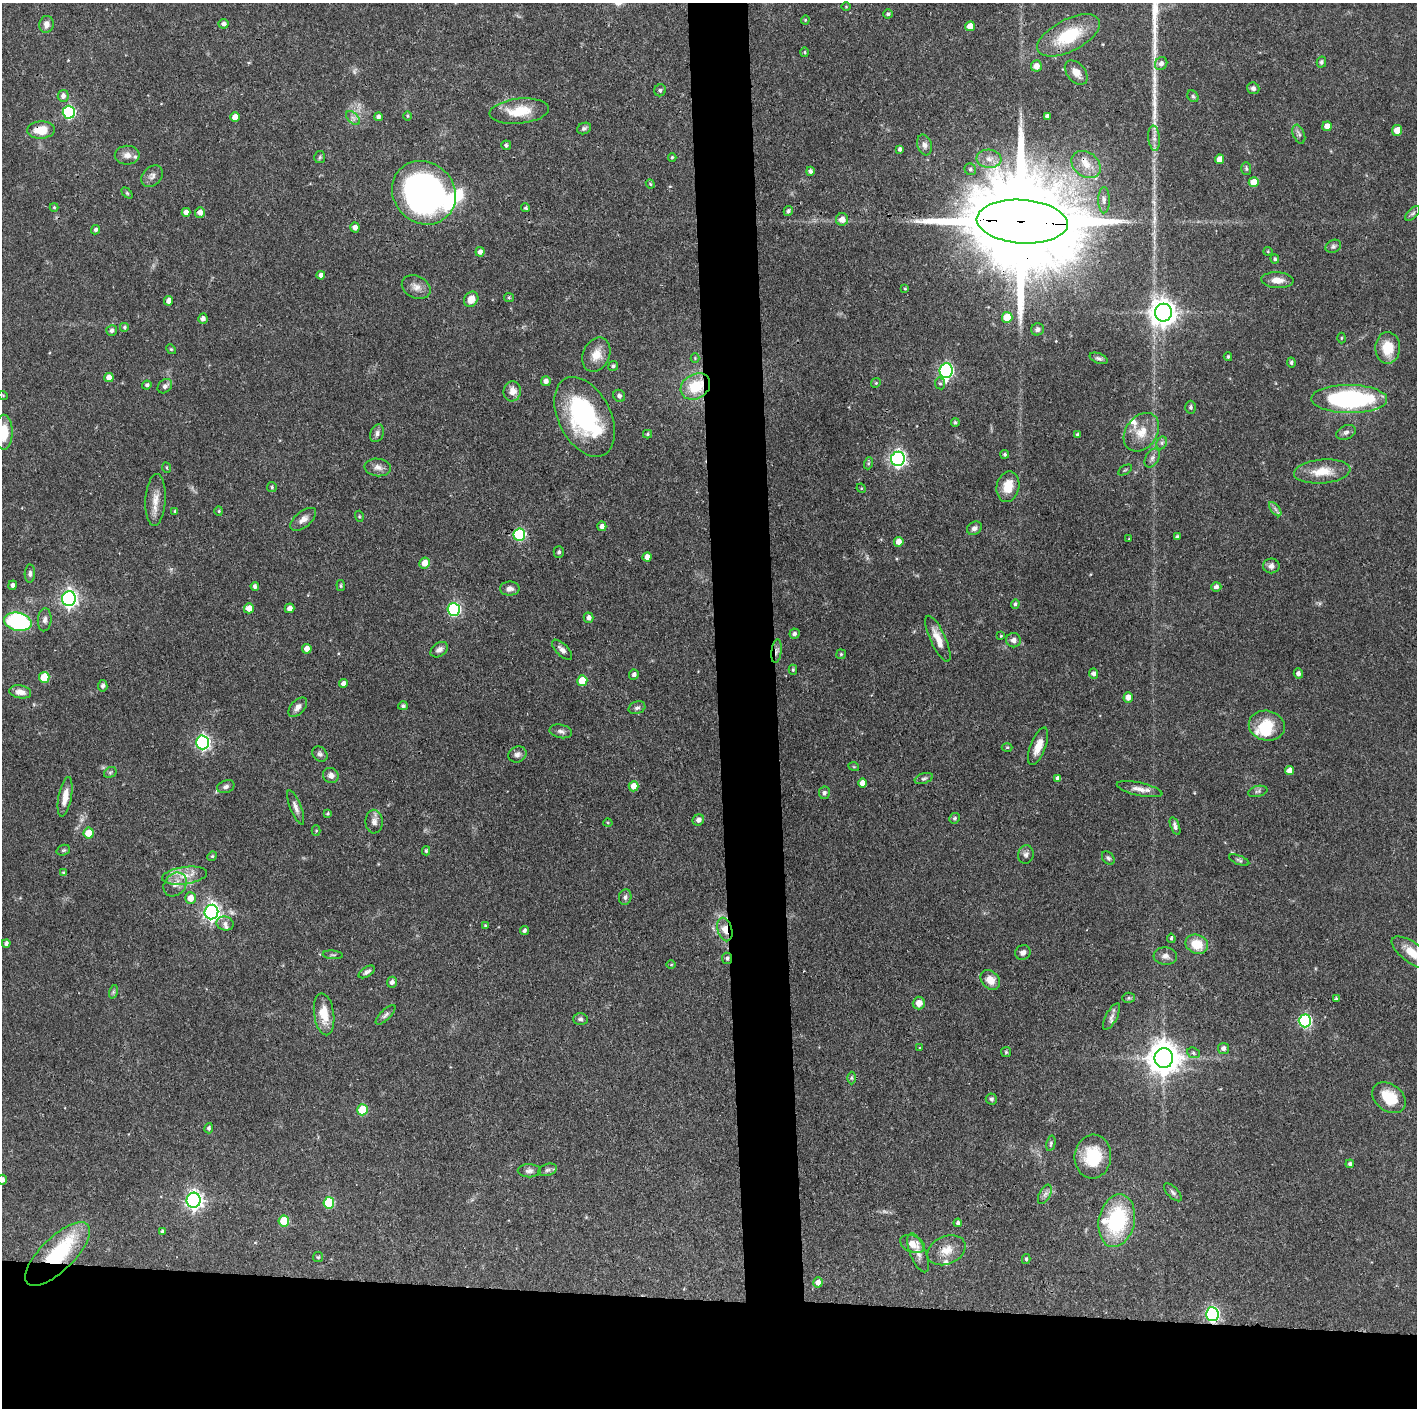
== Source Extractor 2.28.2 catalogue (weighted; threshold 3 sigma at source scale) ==
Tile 8 of 3 x 3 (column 2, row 3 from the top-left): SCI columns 1415-2829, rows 1-1406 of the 4244 x 4221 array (HDU 1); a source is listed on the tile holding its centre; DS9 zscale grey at full resolution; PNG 1419 x 1410 px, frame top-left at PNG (2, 3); each listed source drawn as its Kron ellipse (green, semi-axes under 4 px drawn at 4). Shown black and unused: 12% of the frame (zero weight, under 3 of 4 exposures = <1% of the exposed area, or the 3 px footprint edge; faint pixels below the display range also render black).
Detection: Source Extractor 2.28.2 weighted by HDU 2 'WHT'; one run over the whole footprint, this tile lists its part. Background 0.0774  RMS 0.0036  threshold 0.0162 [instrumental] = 3 sigma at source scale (4.5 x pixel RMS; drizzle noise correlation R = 1.50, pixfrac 1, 0.05/0.05 arcsec/px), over >= 5 px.
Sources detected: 278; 2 too faint to see at this stretch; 1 inside a brighter object's white glare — neither listed nor drawn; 9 inside a brighter listed object's ellipse — not listed separately; the other 266 listed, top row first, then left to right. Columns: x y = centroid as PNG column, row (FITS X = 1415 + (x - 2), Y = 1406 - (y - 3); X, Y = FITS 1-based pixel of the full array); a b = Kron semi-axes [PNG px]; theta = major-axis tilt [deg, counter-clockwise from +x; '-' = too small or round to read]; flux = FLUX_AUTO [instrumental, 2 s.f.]
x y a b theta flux
846 7 5 3 - 0.32
888 14 5 4 - 0.66
805 20 4 4 - 0.36
46 24 8 7 - 1.8
223 24 5 4 - 1.2
970 26 5 5 - 3.7
1069 35 34 16 27 19
805 52 5 3 - 0.4
1321 62 5 5 - 0.97
1161 64 7 6 - 1.4
1036 66 6 5 - 2.9
1076 73 14 9 -50 3.5
1253 88 6 6 - 1.2
660 90 6 5 - 0.93
63 96 6 5 - 1.4
1193 96 6 5 - 0.69
519 111 30 12 6 10
69 112 6 6 - 43
407 116 5 3 - 0.35
1047 116 4 4 - 1.3
235 117 5 4 - 3
378 117 4 4 - 1
353 118 8 5 -45 1.2
1327 126 5 4 - 2.8
584 128 7 5 23 0.91
41 130 14 8 4 6.6
1397 130 5 5 - 4.1
1299 134 10 5 -68 1.1
1154 138 12 6 -84 1.8
506 145 5 5 - 0.84
924 145 10 7 -73 1.6
900 149 4 4 - 1
127 155 12 9 1 2.3
320 157 6 5 - 0.55
672 157 4 4 - 0.47
989 159 12 9 -5 3.2
1220 159 5 4 - 3.9
1086 165 16 12 -36 4.9
970 169 6 5 - 0.86
1246 169 6 5 - 0.61
810 171 4 4 - 0.99
152 176 12 9 47 1.8
1254 182 5 5 - 4.7
650 184 5 4 - 0.43
127 193 6 4 -45 0.47
424 193 33 30 -44 140
1104 200 13 5 90 1.6
54 207 4 4 - 0.44
526 208 4 4 - 0.62
788 211 5 4 - 0.93
186 212 4 4 - 2.2
200 212 5 5 - 2.1
1413 213 9 4 44 0.83
842 219 6 6 - 2.5
1022 222 45 22 -4 14000
355 227 5 4 - 1.7
96 230 5 4 - 0.85
1333 246 8 6 27 0.88
1268 251 4 4 - 0.38
480 252 5 4 - 1.5
1275 259 5 4 - 0.61
321 275 4 4 - 1.5
1277 280 16 8 -3 3.1
416 287 15 11 -25 2.9
905 289 3 3 - 0.35
509 298 5 4 - 0.47
471 299 8 6 55 4
169 301 5 4 - 2.1
1163 313 9 8 - 400
1007 317 5 5 - 8.5
203 319 5 4 - 1.5
125 327 5 5 - 0.73
1037 329 6 6 - 1.1
112 330 5 5 - 1.2
1341 338 5 3 - 0.36
1388 348 16 12 88 8.9
171 349 5 4 - 0.42
596 355 18 13 66 5.1
1228 357 4 3 - 0.47
695 358 4 4 - 0.42
1099 358 9 5 -20 0.9
1291 362 5 4 - 0.66
613 366 5 5 - 0.84
946 371 7 6 - 67
109 377 4 4 - 2.7
546 381 5 5 - 1.5
876 383 5 4 - 0.44
940 383 6 5 - 0.62
147 385 5 4 - 0.75
165 386 8 6 44 1.4
695 386 15 12 31 13
512 391 10 8 82 3.2
3 395 5 3 - 0.31
619 396 6 5 - 0.93
1349 399 38 14 -1 58
1191 407 6 5 - 0.77
585 417 43 26 -63 47
955 422 4 4 - 0.56
4 432 17 8 -90 7.8
1141 432 21 15 53 7.1
1346 432 10 6 25 1.2
377 433 9 6 67 1.4
647 434 4 4 - 0.48
1077 434 4 3 - 0.45
1162 443 7 5 62 0.77
1005 454 4 4 - 0.64
1152 458 10 6 60 1.4
898 459 7 7 - 99
869 463 6 4 71 0.56
378 467 13 8 -7 2.3
167 468 5 3 - 0.36
1125 470 8 3 31 0.45
1322 471 28 12 5 7.6
272 487 5 5 - 0.57
1008 487 15 11 78 6.7
861 488 5 4 - 0.34
155 500 26 10 87 4.5
1275 509 8 4 -53 0.96
175 511 4 4 - 0.45
219 511 4 4 - 0.4
359 516 5 3 - 0.37
303 519 15 8 39 2.6
602 526 5 4 - 1.6
974 528 8 6 32 1.3
519 535 6 6 - 33
1177 537 4 3 - 0.77
1129 539 3 3 - 0.26
899 542 5 5 - 3
559 552 5 5 - 0.87
647 557 4 4 - 2.4
424 563 6 5 - 3.8
1271 566 8 7 - 1.5
30 574 9 5 88 1.1
12 585 5 4 - 1.2
255 586 4 4 - 1.1
341 586 5 3 - 0.47
1216 587 5 5 - 1.2
510 589 10 7 0 1.7
69 598 7 7 - 120
1015 604 4 4 - 0.73
249 608 5 5 - 3.5
290 608 5 4 - 2
454 609 6 6 - 49
589 618 5 5 - 1.4
45 620 11 7 85 1.5
18 622 14 9 -13 50
794 634 5 5 - 0.98
1001 636 3 3 - 0.31
938 639 25 7 -65 4.9
1014 640 7 7 - 1.8
307 649 5 4 - 2.4
439 650 10 6 36 1.7
562 650 13 6 -45 1.6
777 651 12 5 83 1.4
841 654 5 5 - 0.52
793 670 5 4 - 0.48
1298 673 5 4 - 1.3
1093 674 5 4 - 1.3
634 675 5 4 - 1.2
44 677 5 5 - 11
582 681 5 5 - 8.1
343 684 4 4 - 1.6
103 686 6 5 - 1.1
20 692 11 6 -10 2.4
1128 697 5 4 - 2.5
403 706 5 4 - 0.8
298 707 12 7 48 2
637 708 8 6 17 1.1
1267 726 18 15 -12 9.8
561 731 11 6 -11 1.4
203 742 7 6 - 80
1038 746 20 7 69 4.8
1007 747 5 3 - 0.41
320 754 8 6 -44 1.1
517 754 9 8 - 1.5
854 767 5 3 - 0.3
1289 771 4 4 - 2.9
110 772 7 5 30 0.68
331 775 8 7 - 1.9
924 778 9 5 18 0.88
1058 778 4 4 - 1.3
862 783 5 4 - 2.5
634 786 5 5 - 4
226 787 9 6 21 1.2
1139 789 23 6 -12 2.9
1258 791 10 5 14 0.94
824 793 6 5 - 0.89
65 797 20 6 79 3.9
296 807 18 5 -68 1.9
328 813 3 3 - 0.52
955 818 5 5 - 0.61
698 820 6 5 - 1.7
374 822 12 8 -88 1.9
608 823 4 4 - 0.41
1175 826 9 4 -70 1.1
316 831 5 4 - 0.41
89 833 5 5 - 6.9
63 850 7 5 19 0.59
426 851 4 3 - 0.56
1026 854 9 7 78 1.3
212 856 5 4 - 0.49
1108 858 7 5 -51 0.79
1239 860 11 4 -21 0.8
64 873 4 4 - 0.66
185 876 22 8 7 5.2
175 884 13 10 50 2.8
625 897 8 6 79 1.1
190 898 5 5 - 4.3
211 912 7 7 - 140
225 923 8 7 - 1.5
486 926 4 3 - 0.52
524 930 4 4 - 0.89
725 930 12 7 -75 3.6
1171 938 4 3 - 0.58
6 943 4 4 - 1
1197 944 11 9 -21 7.4
1023 952 8 7 - 1.4
1412 953 24 10 -36 6.8
333 955 10 3 -5 0.53
1165 956 12 8 -2 1.9
727 958 5 5 - 0.71
671 965 5 3 - 0.37
367 972 9 5 33 1.1
990 980 11 8 -46 3.8
392 982 5 5 - 1.4
113 992 7 4 72 0.63
1128 998 6 5 - 0.62
1336 999 3 3 - 0.72
919 1003 6 6 - 3
324 1014 21 10 -82 6.9
386 1015 13 5 44 1.1
1112 1017 14 5 62 1.7
580 1019 7 6 - 0.88
1305 1021 6 6 - 48
920 1048 4 3 - 0.28
1223 1048 5 5 - 1.3
1006 1052 5 5 - 0.52
1193 1053 6 5 - 0.8
1164 1058 10 9 - 670
851 1078 6 4 -90 0.59
1389 1098 18 13 -38 11
991 1099 5 5 - 0.83
362 1110 5 5 - 13
209 1128 5 4 - 0.78
1051 1143 8 4 77 0.69
1093 1157 22 18 85 14
1350 1164 4 4 - 0.85
548 1170 10 6 18 1
529 1171 11 6 0 1.4
2 1180 5 4 - 1.3
1173 1192 11 5 -46 1
1045 1194 10 5 63 1.3
193 1200 7 7 - 140
329 1203 6 5 - 18
284 1221 5 5 - 12
1117 1221 27 18 78 32
958 1223 4 4 - 0.93
162 1232 3 3 - 0.65
912 1244 13 8 -24 4.4
946 1250 20 14 23 5.2
918 1253 20 8 -68 3
58 1254 42 17 45 28
318 1257 5 5 - 0.44
1026 1259 5 4 - 0.58
818 1282 5 4 - 2.3
1212 1314 7 6 - 68
Overlapping masked pixels (flux is a lower limit): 10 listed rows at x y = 41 130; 1086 165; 1022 222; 695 386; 777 651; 725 930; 727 958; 946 1250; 58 1254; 1212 1314
Isophote crosses this tile's border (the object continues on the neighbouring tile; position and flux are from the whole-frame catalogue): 3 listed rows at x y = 4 432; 1412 953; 2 1180